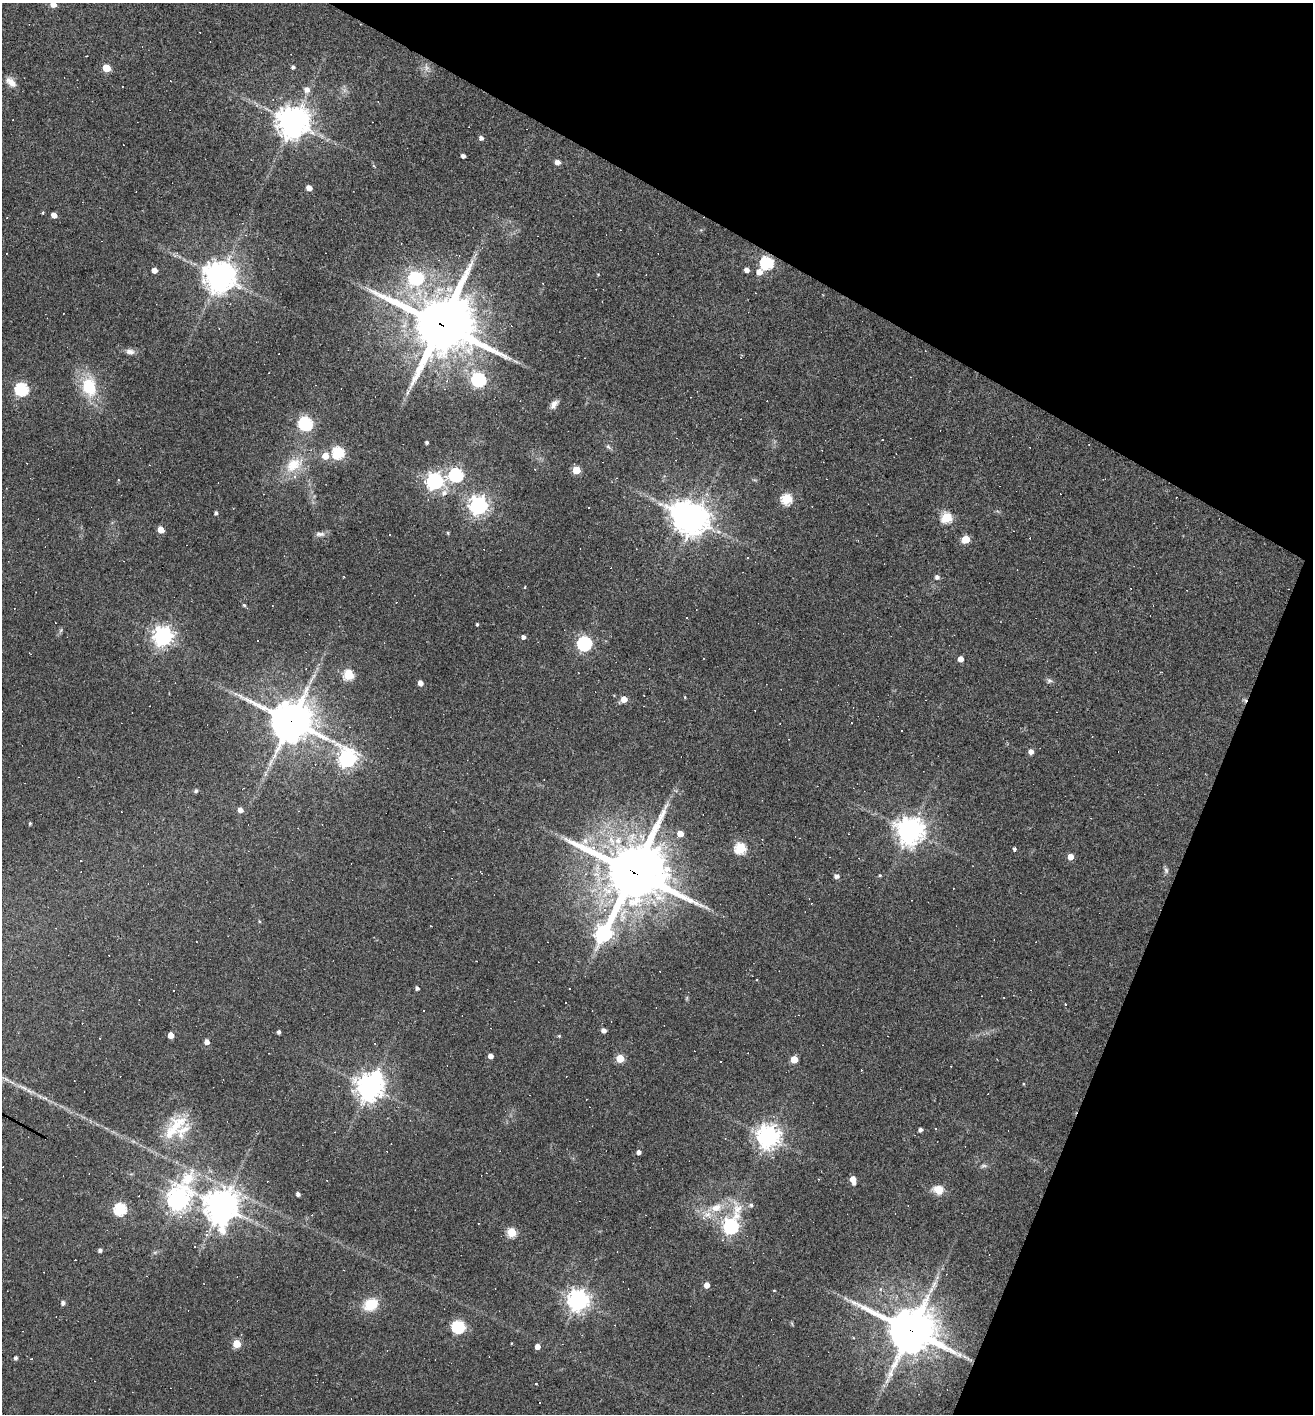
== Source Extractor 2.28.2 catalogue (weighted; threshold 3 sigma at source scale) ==
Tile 8 of 4 x 4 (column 4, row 2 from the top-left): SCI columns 4073-5383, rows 2823-4234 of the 5657 x 5645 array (HDU 1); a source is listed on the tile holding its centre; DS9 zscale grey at full resolution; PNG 1315 x 1416 px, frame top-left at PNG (2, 3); no overlay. Shown black and unused: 23% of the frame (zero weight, under 2 of 3 exposures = <1% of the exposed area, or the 3 px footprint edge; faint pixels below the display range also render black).
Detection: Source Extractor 2.28.2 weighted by HDU 2 'WHT'; one run over the whole footprint, this tile lists its part. Background 0.062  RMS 0.0075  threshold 0.0338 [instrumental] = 3 sigma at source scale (4.5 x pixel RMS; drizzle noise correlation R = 1.50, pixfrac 1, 0.05/0.05 arcsec/px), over >= 5 px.
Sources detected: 200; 2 too faint to see at this stretch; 2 inside a brighter object's white glare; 63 cosmic-ray / hot-pixel residue — not listed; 4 inside a brighter listed object's ellipse — not listed separately; the other 129 listed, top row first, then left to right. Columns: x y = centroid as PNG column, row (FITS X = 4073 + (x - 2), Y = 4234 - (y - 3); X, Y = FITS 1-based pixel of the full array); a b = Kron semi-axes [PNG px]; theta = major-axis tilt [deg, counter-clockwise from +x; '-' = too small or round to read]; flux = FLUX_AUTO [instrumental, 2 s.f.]
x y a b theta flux
53 4 5 4 - 6.3
293 67 5 4 - 1.5
106 68 5 5 - 23
11 82 15 8 -44 6.2
307 89 7 7 - 4.7
293 122 10 10 - 1200
481 138 5 5 - 2.7
463 156 4 4 - 2.6
557 162 5 4 - 4
309 188 5 4 - 5.9
54 215 5 4 - 6
767 263 6 6 - 110
154 270 4 4 - 5.7
746 270 4 4 - 4.1
759 272 7 6 - 6.2
220 276 9 9 - 1300
416 278 7 7 - 110
441 325 22 20 -22 4400
130 352 11 7 -12 3.7
516 361 10 3 -21 1.7
479 380 7 6 - 150
89 387 24 17 -78 30
22 389 6 6 - 110
408 392 8 3 71 1.7
554 404 11 6 51 4.1
305 423 8 6 -37 130
882 440 2 2 - 0.46
427 442 3 3 - 1.6
608 447 7 5 -66 1.6
338 453 6 6 - 84
325 456 5 5 - 11
293 465 25 18 36 21
576 470 5 5 - 22
456 475 6 6 - 130
435 481 7 7 - 270
444 493 8 7 - 4
787 499 6 5 - 62
478 505 7 7 - 360
589 508 2 2 - 0.72
216 513 4 4 - 1.7
947 517 6 5 - 52
694 519 10 8 58 970
161 530 5 4 - 10
448 533 4 3 - 0.93
320 534 13 6 -3 2.9
966 539 5 5 - 22
748 558 3 3 - 2.4
937 577 5 5 - 2.7
525 587 3 2 - 0.73
244 605 5 4 - 1.2
477 624 3 3 - 0.84
163 636 7 7 - 420
523 637 4 4 - 2.7
584 643 7 6 - 140
960 659 4 4 - 6.5
348 675 5 5 - 60
314 676 8 5 49 2.2
1049 681 8 7 - 1.9
420 683 5 4 - 4.3
685 697 4 3 - 0.66
624 699 5 5 - 8.6
291 721 14 12 -26 2300
901 731 2 2 - 0.57
1031 751 5 5 - 4.6
347 759 8 7 - 290
196 791 5 5 - 1.2
240 810 5 4 - 4.6
30 823 4 3 - 1.1
910 831 9 9 - 870
680 834 5 5 - 9.7
740 848 6 6 - 67
1014 849 4 3 - 2.2
1071 857 5 5 - 6.9
1166 870 8 6 -74 1.9
633 872 22 19 -21 4600
880 875 4 3 - 0.8
837 876 5 5 - 3.2
259 921 4 3 - 0.72
604 933 11 6 64 270
196 941 2 2 - 0.43
417 988 4 4 - 2.2
687 998 6 4 71 0.88
1065 1004 3 3 - 3.3
424 1010 3 3 - 1.1
604 1030 5 4 - 3.8
279 1032 4 4 - 2
171 1035 5 4 - 8.3
559 1036 5 4 - 0.81
207 1042 4 4 - 5
491 1056 4 4 - 4.5
620 1058 5 5 - 26
794 1059 5 5 - 15
721 1061 3 3 - 2.7
951 1066 3 2 - 0.46
1024 1084 4 3 - 0.64
23 1087 19 4 -23 4.5
369 1087 9 8 - 780
175 1127 44 18 50 31
920 1130 4 3 - 2.2
768 1137 8 8 - 570
638 1152 4 4 - 3.2
983 1166 9 5 12 1.8
819 1179 4 2 - 0.51
853 1180 7 4 -79 9.8
938 1190 12 10 -17 9.5
298 1194 4 3 - 2.4
178 1199 12 8 67 520
751 1205 6 6 - 1.9
221 1206 12 11 - 1200
716 1207 15 11 19 11
120 1209 6 6 - 92
703 1218 5 4 - 1.5
731 1226 10 6 72 200
512 1232 5 5 - 41
207 1234 7 4 -82 3.2
100 1250 4 4 - 2.2
155 1252 7 4 19 1.2
707 1285 4 4 - 6.8
774 1290 4 2 - 0.55
846 1299 12 3 -41 1.9
578 1300 7 7 - 530
63 1303 5 5 - 2.3
371 1304 15 12 30 20
458 1326 6 6 - 110
911 1330 17 14 -26 2800
237 1344 5 5 - 23
537 1347 4 4 - 5.6
965 1357 7 4 -19 1.5
15 1358 4 4 - 1.8
Overlapping masked pixels (flux is a lower limit): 4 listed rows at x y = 441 325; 291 721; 633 872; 911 1330
Isophote crosses this tile's border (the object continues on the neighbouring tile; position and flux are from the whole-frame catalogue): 1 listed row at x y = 53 4